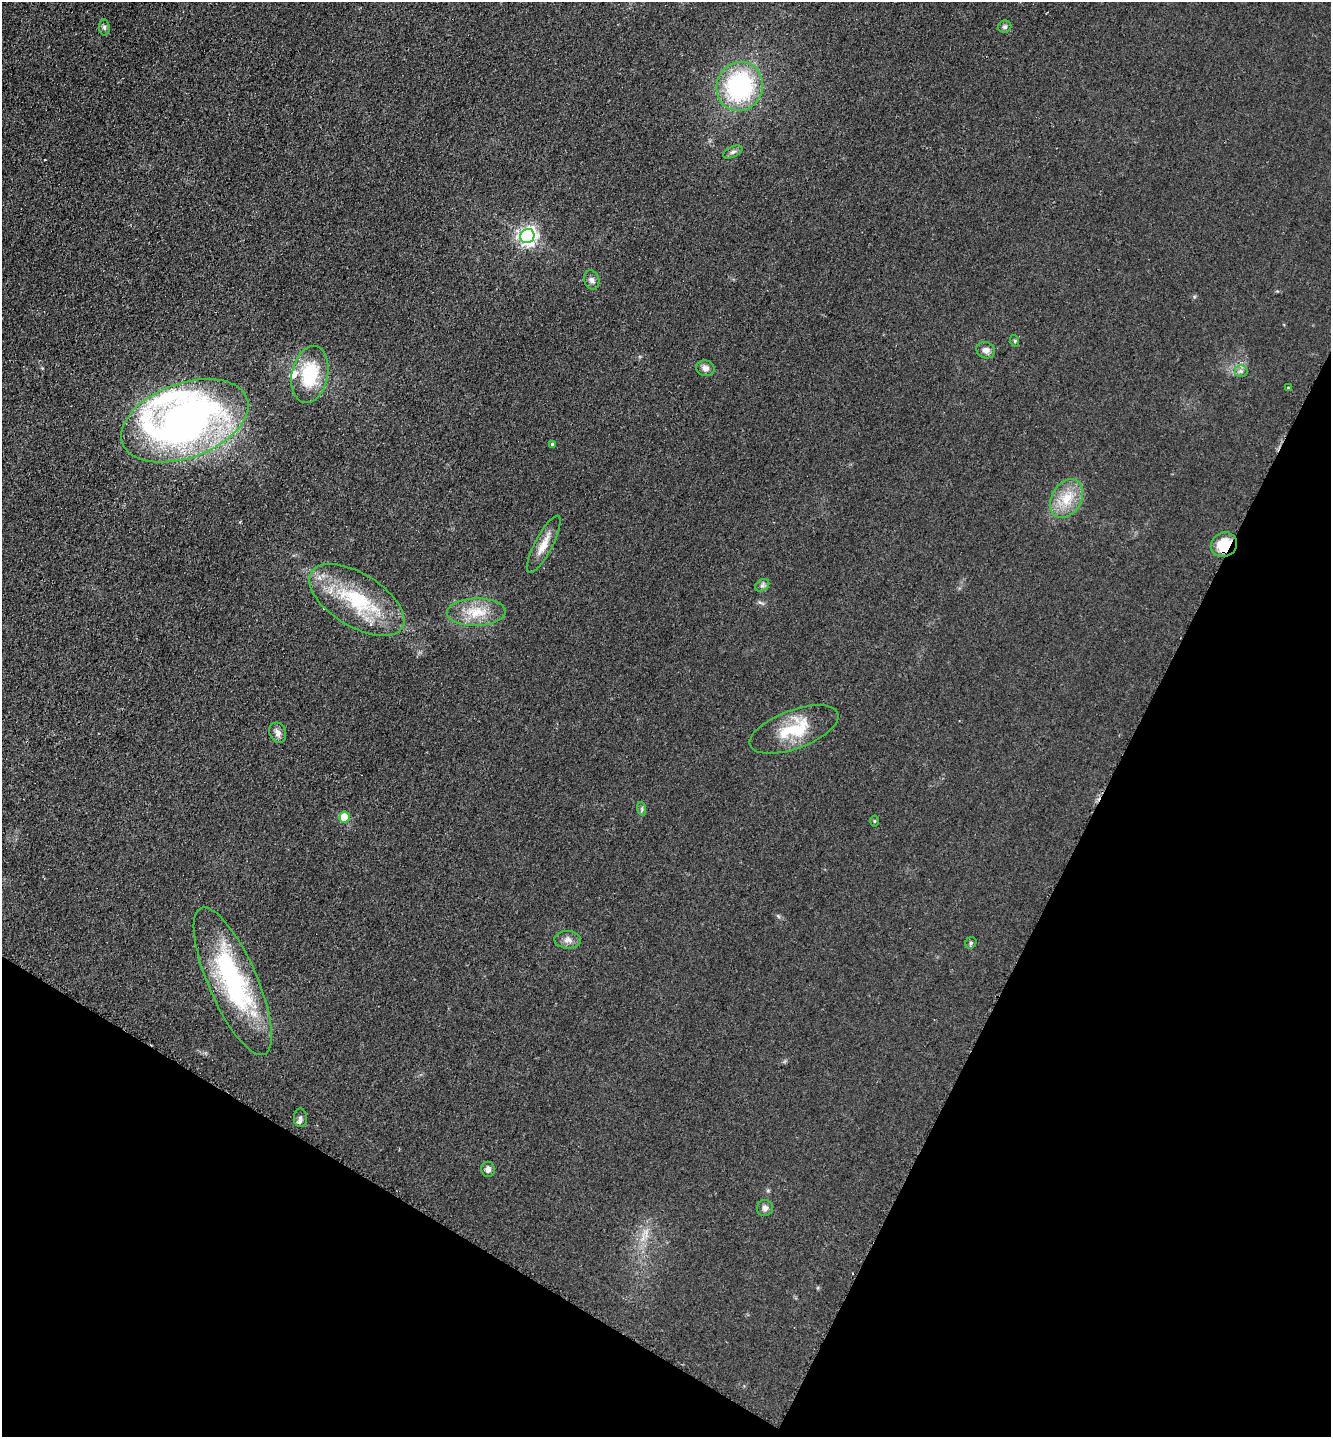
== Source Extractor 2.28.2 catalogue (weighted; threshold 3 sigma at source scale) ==
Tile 15 of 4 x 4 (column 3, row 4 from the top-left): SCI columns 2951-4279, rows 9-1443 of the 5764 x 5754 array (HDU 1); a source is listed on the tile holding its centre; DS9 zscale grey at full resolution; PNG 1333 x 1439 px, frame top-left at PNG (2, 2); each listed source drawn as its Kron ellipse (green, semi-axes under 4 px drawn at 4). Shown black and unused: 26% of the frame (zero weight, under 2 of 3 exposures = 1% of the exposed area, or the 3 px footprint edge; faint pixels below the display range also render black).
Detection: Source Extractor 2.28.2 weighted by HDU 2 'WHT'; one run over the whole footprint, this tile lists its part. Background 0.0374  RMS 0.0093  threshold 0.0417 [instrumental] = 3 sigma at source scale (4.5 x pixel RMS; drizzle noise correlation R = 1.50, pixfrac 1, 0.05/0.05 arcsec/px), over >= 5 px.
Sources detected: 34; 1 cosmic-ray / hot-pixel residue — neither listed nor drawn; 2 inside a brighter listed object's ellipse — not listed separately; the other 31 listed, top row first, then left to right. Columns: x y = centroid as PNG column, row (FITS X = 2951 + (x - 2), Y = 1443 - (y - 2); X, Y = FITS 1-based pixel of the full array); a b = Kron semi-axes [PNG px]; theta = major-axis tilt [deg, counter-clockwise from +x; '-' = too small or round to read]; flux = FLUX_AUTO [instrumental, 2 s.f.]
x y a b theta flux
104 27 8 5 -84 2
1005 27 7 6 - 2
740 86 25 23 66 110
733 152 10 5 25 2.4
527 236 7 7 - 380
592 280 9 7 -74 3.6
1015 341 6 3 -72 0.99
986 350 9 8 - 4.6
705 368 9 8 - 4.7
1241 371 6 6 - 2.5
310 374 29 18 78 50
1288 388 4 3 - 0.87
185 421 66 37 20 510
553 444 4 3 - 4.8
1067 499 20 15 60 21
544 544 32 9 62 12
1224 545 13 12 - 22
762 585 8 5 31 2.4
357 600 53 26 -32 72
476 612 29 14 1 23
794 729 47 19 20 39
278 733 10 8 -68 4.5
642 809 7 4 -72 1.7
344 817 5 5 - 25
874 821 5 3 - 0.91
568 940 13 8 -3 5.5
971 943 6 5 - 1.6
233 981 80 24 -66 140
300 1118 9 6 -89 2.7
488 1169 8 7 - 3
765 1208 8 8 - 3.4
Overlapping masked pixels (flux is a lower limit): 1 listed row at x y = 1224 545